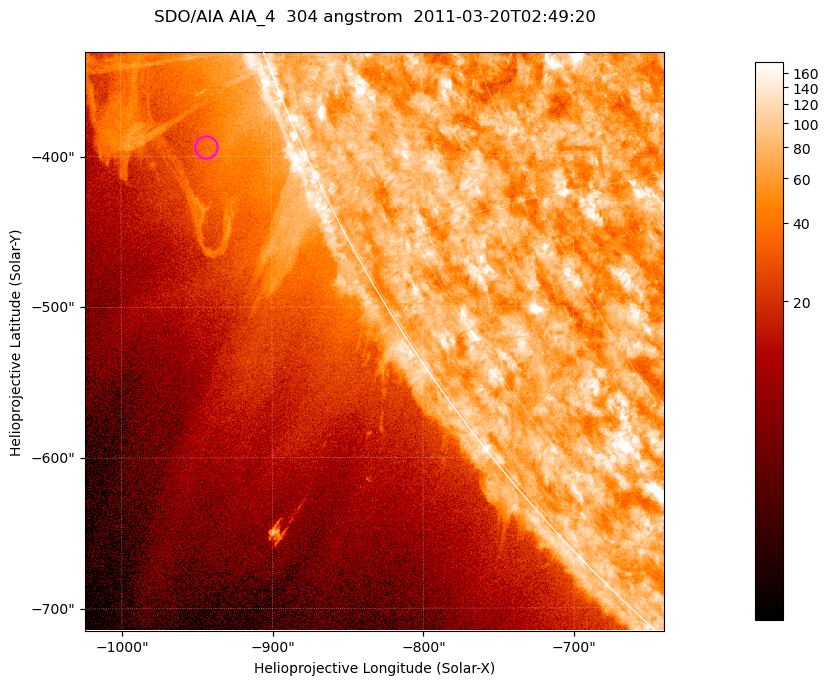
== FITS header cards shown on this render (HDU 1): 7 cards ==
TELESCOP= 'SDO/AIA '           / For AIA: SDO/AIA
INSTRUME= 'AIA_4   '           / For AIA: AIA_ATA1, AIA_ATA2, AIA_ATA3 or AIA_AT
WAVELNTH=                  304 / [angstrom] Wavelength
WAVEUNIT= 'angstrom'           / Wavelength unit: angstrom
DATE-OBS= '2011-03-20T02:49:20.123' / [ISO] Date when observation started; ISO 8
CTYPE1  = 'HPLN-TAN'           / CTYPE1; Typically HPLN
CTYPE2  = 'HPLT-TAN'           / CTYPE2; Typically HPLT

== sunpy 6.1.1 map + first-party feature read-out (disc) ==
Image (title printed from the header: SDO/AIA AIA_4  304 angstrom  2011-03-20T02:49:20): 640 x 640 px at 0.6 arcsec/px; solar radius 964 arcsec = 1606 px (partial field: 2.1% of the solar disc is inside the frame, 41% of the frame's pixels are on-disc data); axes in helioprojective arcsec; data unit not stated in the header (colour bar unlabelled)
Orientation: roll -0.132 deg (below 1 deg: not rotated)
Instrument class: DISC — disc imager (sunpy class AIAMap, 304 A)
Bright regions (active regions / flare kernels): reference = the on-disc median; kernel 5 px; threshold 5 sigma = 112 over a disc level ~73.5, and >= 1.15x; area >= 409 px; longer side >= 8 px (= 4.8 arcsec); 0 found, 0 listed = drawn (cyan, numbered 1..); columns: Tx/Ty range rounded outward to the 2 arcsec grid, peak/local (2 s.f.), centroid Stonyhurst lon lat
Off-limb structures (1.02-1.3 R_sun): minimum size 204 px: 2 found; the strongest spans PA ~110..120 deg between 1.02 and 1.13 R_sun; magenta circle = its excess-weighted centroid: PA ~115 deg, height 1.06 R_sun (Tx ~-944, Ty ~-394 arcsec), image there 1.6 x the reference